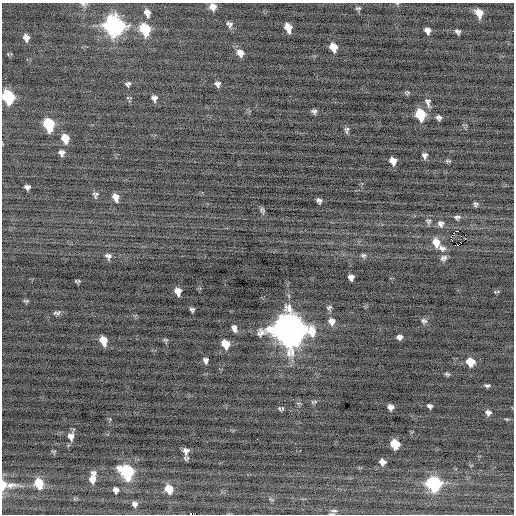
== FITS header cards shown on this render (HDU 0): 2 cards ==
NAXIS1  =                  512 / Axis length
NAXIS2  =                  512 / Axis length

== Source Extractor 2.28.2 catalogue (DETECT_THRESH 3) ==
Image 512 x 512 px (HDU 0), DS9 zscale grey, 1 PNG px = 1 image px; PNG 516 x 516 px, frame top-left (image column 1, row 512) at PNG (2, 3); no overlay
Background -0.258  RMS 0.76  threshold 2.28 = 3 sigma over >= 5 px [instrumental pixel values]
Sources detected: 92; all 92 listed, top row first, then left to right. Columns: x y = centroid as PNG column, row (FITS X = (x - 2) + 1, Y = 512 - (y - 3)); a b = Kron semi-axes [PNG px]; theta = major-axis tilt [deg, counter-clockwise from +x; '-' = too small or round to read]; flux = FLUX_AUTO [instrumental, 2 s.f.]
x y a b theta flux
83 4 8 5 -14 130
213 7 6 6 - 320
358 8 7 4 1 80
147 13 8 6 -73 290
479 13 8 6 -65 660
228 24 6 5 - 59
230 24 9 4 70 100
114 26 10 9 - 20000
288 28 8 6 -68 740
145 29 9 7 -66 2700
427 31 6 5 - 250
458 32 5 4 - 130
26 38 7 6 - 260
333 47 8 6 -65 750
240 53 8 7 - 300
128 84 6 5 - 110
218 84 6 5 - 160
407 93 7 5 0 83
8 97 9 7 -69 5000
154 98 6 6 - 180
428 103 13 7 -76 220
314 111 5 4 - 130
420 114 8 7 - 2400
439 117 5 5 - 150
49 124 9 7 -71 3300
347 130 8 5 87 120
65 138 8 6 -71 760
61 153 7 6 - 180
425 155 6 5 - 160
393 161 7 6 - 430
448 161 8 4 -7 82
27 187 5 5 - 160
95 195 7 6 - 120
116 197 7 5 -67 400
319 200 5 4 - 140
476 204 6 5 - 100
262 210 9 5 -62 110
457 217 9 6 1 140
428 221 8 7 - 150
441 224 9 8 - 200
458 231 2 2 - 980
465 235 2 2 - 140
451 237 4 3 - 4500
465 239 3 2 - 51
436 242 10 8 -72 640
458 245 3 2 - 420
442 248 11 7 -17 240
363 255 7 6 - 110
108 256 7 6 - 170
443 258 9 7 25 170
351 277 6 5 - 230
79 281 7 4 36 69
178 291 7 6 - 450
497 292 7 3 3 59
26 301 7 4 -12 74
329 307 7 5 29 93
192 310 4 4 - 100
57 313 10 5 4 130
332 321 8 8 - 320
424 321 8 7 - 140
234 328 8 5 -73 210
289 329 14 12 -22 95000
399 337 6 5 - 200
165 340 8 4 -9 79
103 341 8 6 -67 850
225 344 8 7 - 940
206 360 6 5 - 160
470 362 7 6 - 1100
447 374 7 4 -15 90
487 386 6 4 13 98
314 402 9 4 7 82
430 406 5 4 - 120
390 407 6 5 - 220
280 409 8 4 -53 76
488 413 7 6 - 190
507 419 6 3 0 56
71 436 9 7 89 320
395 444 7 6 - 1500
54 451 8 3 -5 51
186 451 8 8 - 240
382 462 6 5 - 290
127 472 10 8 -55 5800
93 477 12 5 81 440
39 483 9 7 -72 1300
434 484 9 8 - 7300
4 485 15 8 86 400
11 485 20 7 2 360
169 489 8 7 - 850
116 490 5 5 - 190
135 504 5 5 - 150
334 511 10 5 0 140
190 514 3 2 - 2100
At the frame edge (FLAGS 8, measured only in part): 6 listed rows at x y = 83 4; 213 7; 8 97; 4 485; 334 511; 190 514